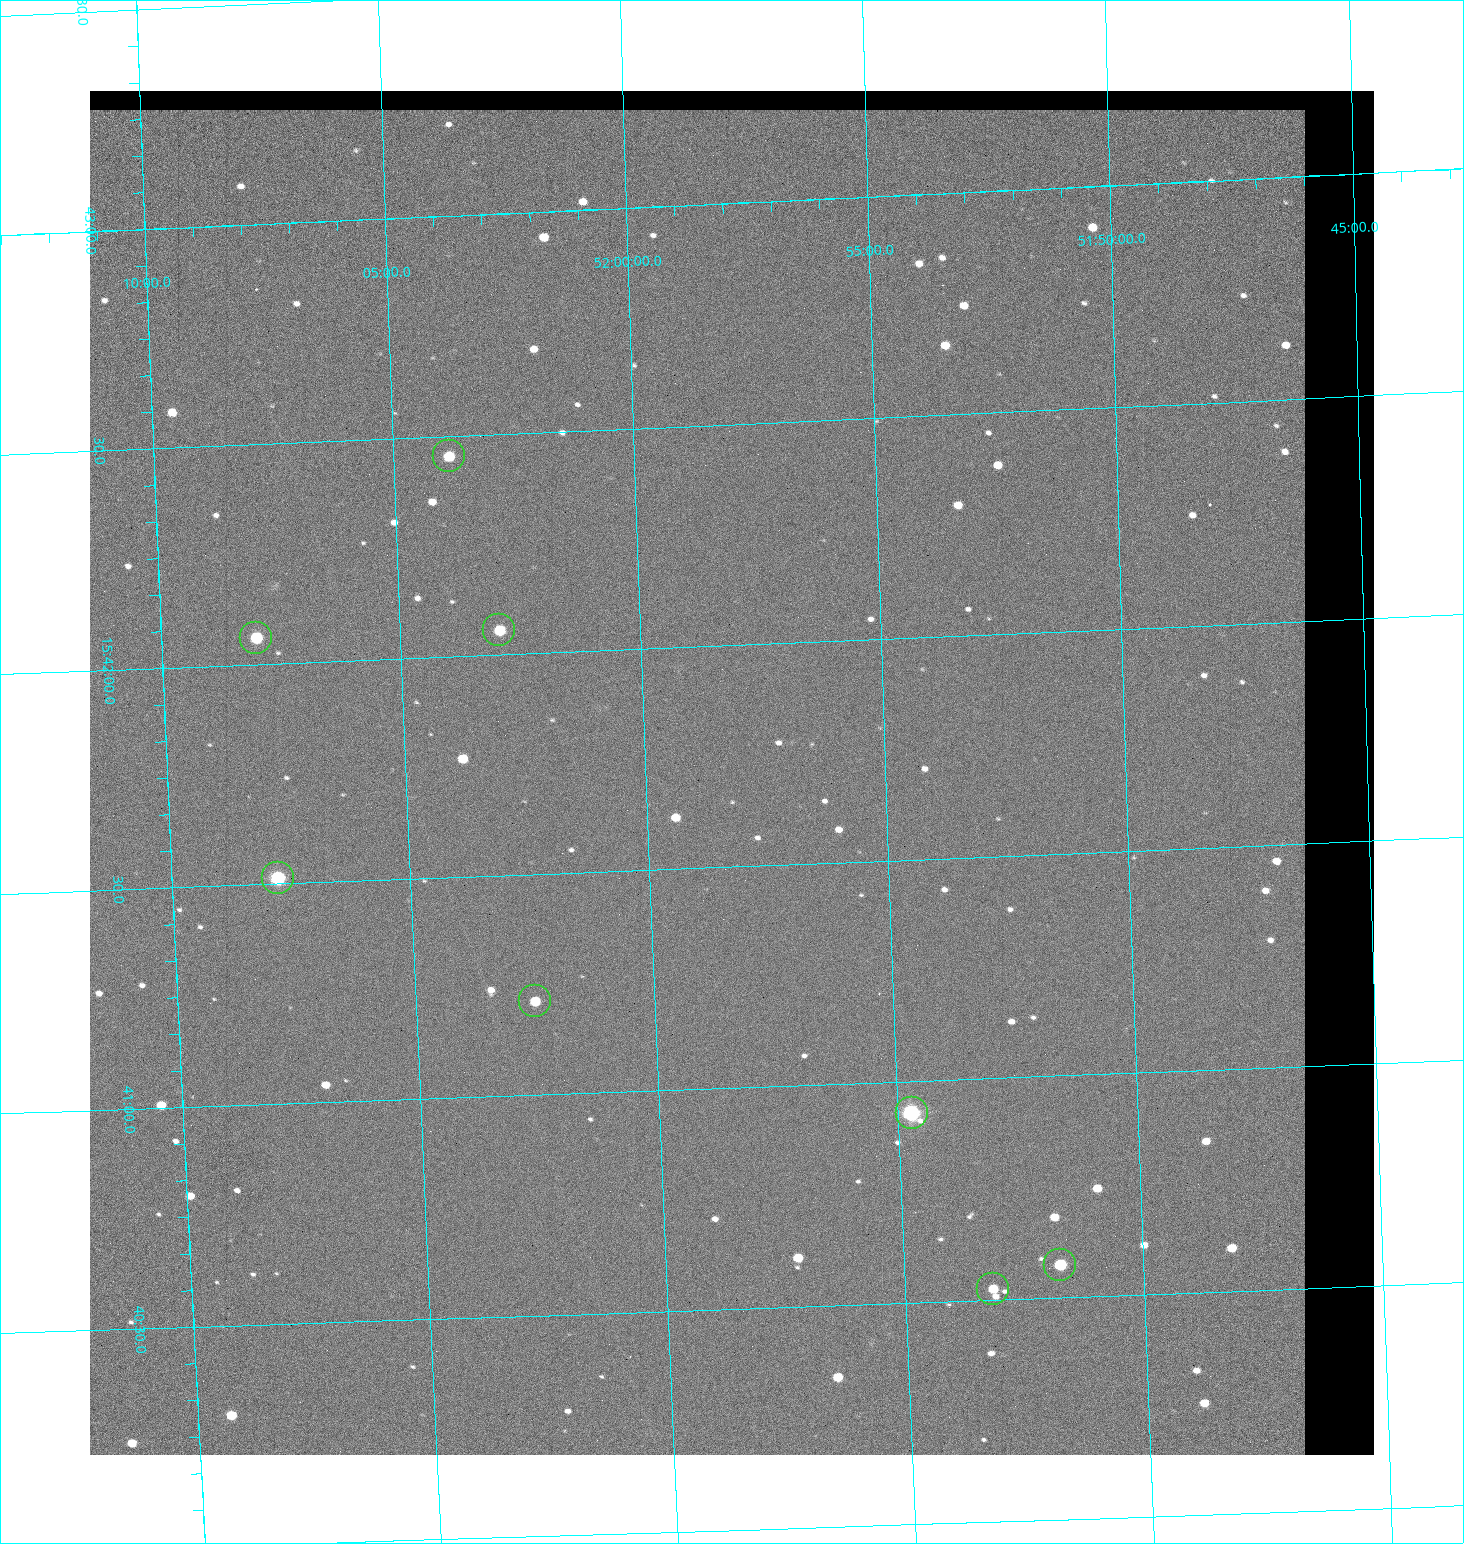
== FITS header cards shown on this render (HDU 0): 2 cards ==
NAXIS1  =                 1284 / length of data axis 1
NAXIS2  =                 1364 / length of data axis 2

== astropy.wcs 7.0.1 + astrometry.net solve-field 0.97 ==
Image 1284 x 1364 px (HDU 0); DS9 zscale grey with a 90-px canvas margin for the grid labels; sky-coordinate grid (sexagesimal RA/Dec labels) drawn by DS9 from the SOLVED WCS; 8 Tycho-2 reference stars matched to detected sources circled (green)
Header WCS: RA---TAN/DEC--TAN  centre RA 15:41:43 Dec +51:58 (235.43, +51.97 deg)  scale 1.26 arcsec/px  FOV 26.9' x 28.5'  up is +92 deg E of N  parity flipped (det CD > 0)
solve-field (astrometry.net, Tycho-2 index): VERIFIED the header's WCS against the Tycho-2 star catalogue (8 matches, 0 conflicts) and refined it, rather than solving blind
Solved WCS: RA---TAN-SIP/DEC--TAN-SIP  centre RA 15:41:43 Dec +51:58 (235.43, +51.97 deg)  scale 1.25 arcsec/px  FOV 26.8' x 28.5'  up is +92 deg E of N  parity flipped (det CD > 0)
The solver's refit moves the header's centre by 0.48 arcsec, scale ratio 0.9965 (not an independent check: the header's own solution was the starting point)
Tycho-2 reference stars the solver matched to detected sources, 8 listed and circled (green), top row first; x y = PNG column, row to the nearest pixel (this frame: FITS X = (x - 90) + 1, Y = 1364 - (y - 91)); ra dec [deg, ICRS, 3 dp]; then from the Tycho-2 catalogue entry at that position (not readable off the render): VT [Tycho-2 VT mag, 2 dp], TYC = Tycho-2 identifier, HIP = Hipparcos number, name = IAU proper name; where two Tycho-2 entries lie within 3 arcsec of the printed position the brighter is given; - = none
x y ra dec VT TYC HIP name
449 456 235.614 +52.064 11.61 3489-1132-1 - -
499 630 235.514 +52.049 11.19 3489-1407-1 - -
256 638 235.515 +52.133 11.12 3489-1380-1 - -
278 878 235.378 +52.130 9.31 3489-1322-1 76850 -
535 1001 235.303 +52.042 11.52 3489-958-1 - -
912 1113 235.232 +51.912 9.59 3489-824-1 - -
1060 1265 235.143 +51.862 10.97 3489-1016-1 - -
993 1289 235.131 +51.886 12.29 3489-908-1 - -